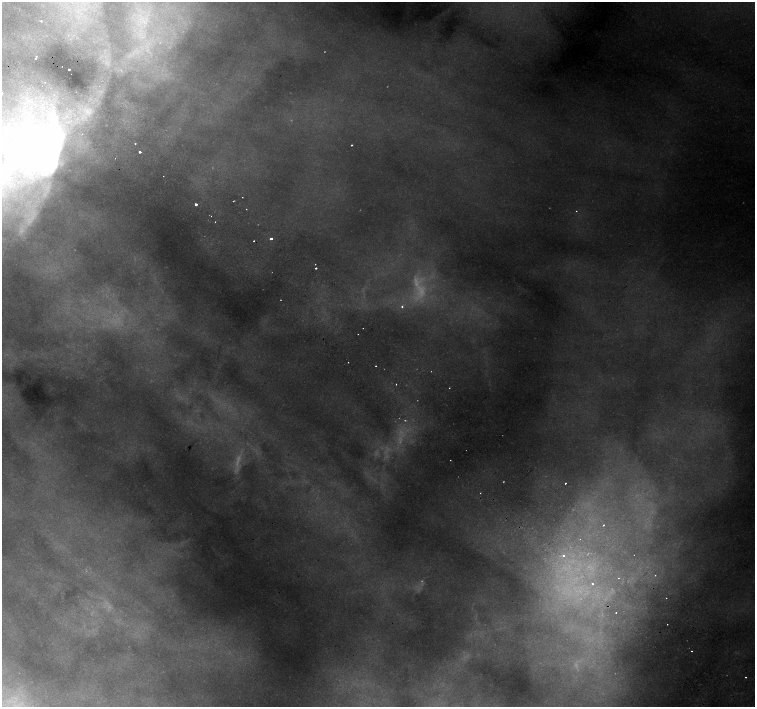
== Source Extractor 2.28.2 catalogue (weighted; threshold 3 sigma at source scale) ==
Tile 11 of 4 x 4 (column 3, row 3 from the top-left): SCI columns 3054-4558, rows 1670-3078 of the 6099 x 6091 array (HDU 1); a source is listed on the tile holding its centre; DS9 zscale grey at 2 x 2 block average (1 PNG px = mean of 2 x 2 image px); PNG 757 x 709 px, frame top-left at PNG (2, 2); no overlay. Shown black and unused: <1% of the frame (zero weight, under 2 of 3 exposures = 3% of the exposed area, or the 3 px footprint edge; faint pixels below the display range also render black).
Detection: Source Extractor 2.28.2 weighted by HDU 2 'WHT'; one run over the whole footprint, this tile lists its part. Background 0.155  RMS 0.0095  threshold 0.0427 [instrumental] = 3 sigma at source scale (4.5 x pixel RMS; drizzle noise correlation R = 1.50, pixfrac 1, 0.0396/0.0396 arcsec/px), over >= 5 px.
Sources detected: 60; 15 too faint to see at this stretch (2 x 2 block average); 3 inside a brighter object's white glare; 5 cosmic-ray / hot-pixel residue — not listed; the other 37 listed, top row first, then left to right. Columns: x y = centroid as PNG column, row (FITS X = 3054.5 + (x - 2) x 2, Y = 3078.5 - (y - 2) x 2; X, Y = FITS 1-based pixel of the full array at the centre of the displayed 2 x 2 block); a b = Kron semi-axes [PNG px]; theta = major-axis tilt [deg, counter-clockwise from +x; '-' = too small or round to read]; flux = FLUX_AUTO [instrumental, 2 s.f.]
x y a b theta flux
78 12 4 2 - 3.5
41 21 2 2 - 14
36 56 2 2 - 4.8
35 58 2 2 - 4.6
69 69 2 2 - 23
29 138 56 39 41 550
135 144 2 2 - 2.1
351 145 2 2 - 2.9
140 152 2 2 - 7.8
163 176 2 2 - 0.94
242 197 2 2 - 1.2
233 201 2 2 - 1.9
196 205 2 2 - 17
246 209 2 2 - 1
576 211 2 2 - 1.5
211 216 2 2 - 2.6
215 222 2 2 - 1.1
271 238 2 2 - 41
316 268 2 2 - 3.4
402 306 3 3 - 3.3
348 362 2 2 - 1.9
376 366 2 2 - 1.9
396 384 2 2 - 4.1
449 388 2 2 - 1.3
565 483 2 2 - 7.8
480 493 2 2 - 1.4
603 525 2 2 - 6.2
580 539 2 2 - 1
563 556 2 2 - 9.1
655 575 2 2 - 1.7
618 578 2 2 - 2.1
593 584 3 2 - 3.7
666 598 2 2 - 1.2
616 613 2 2 - 3.1
667 624 2 2 - 3
692 651 2 2 - 2.9
745 677 2 2 - 2.9
Isophote crosses this tile's border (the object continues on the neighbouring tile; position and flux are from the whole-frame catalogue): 1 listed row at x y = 29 138
Diffuse or blended objects may show on this block-average render without a row.